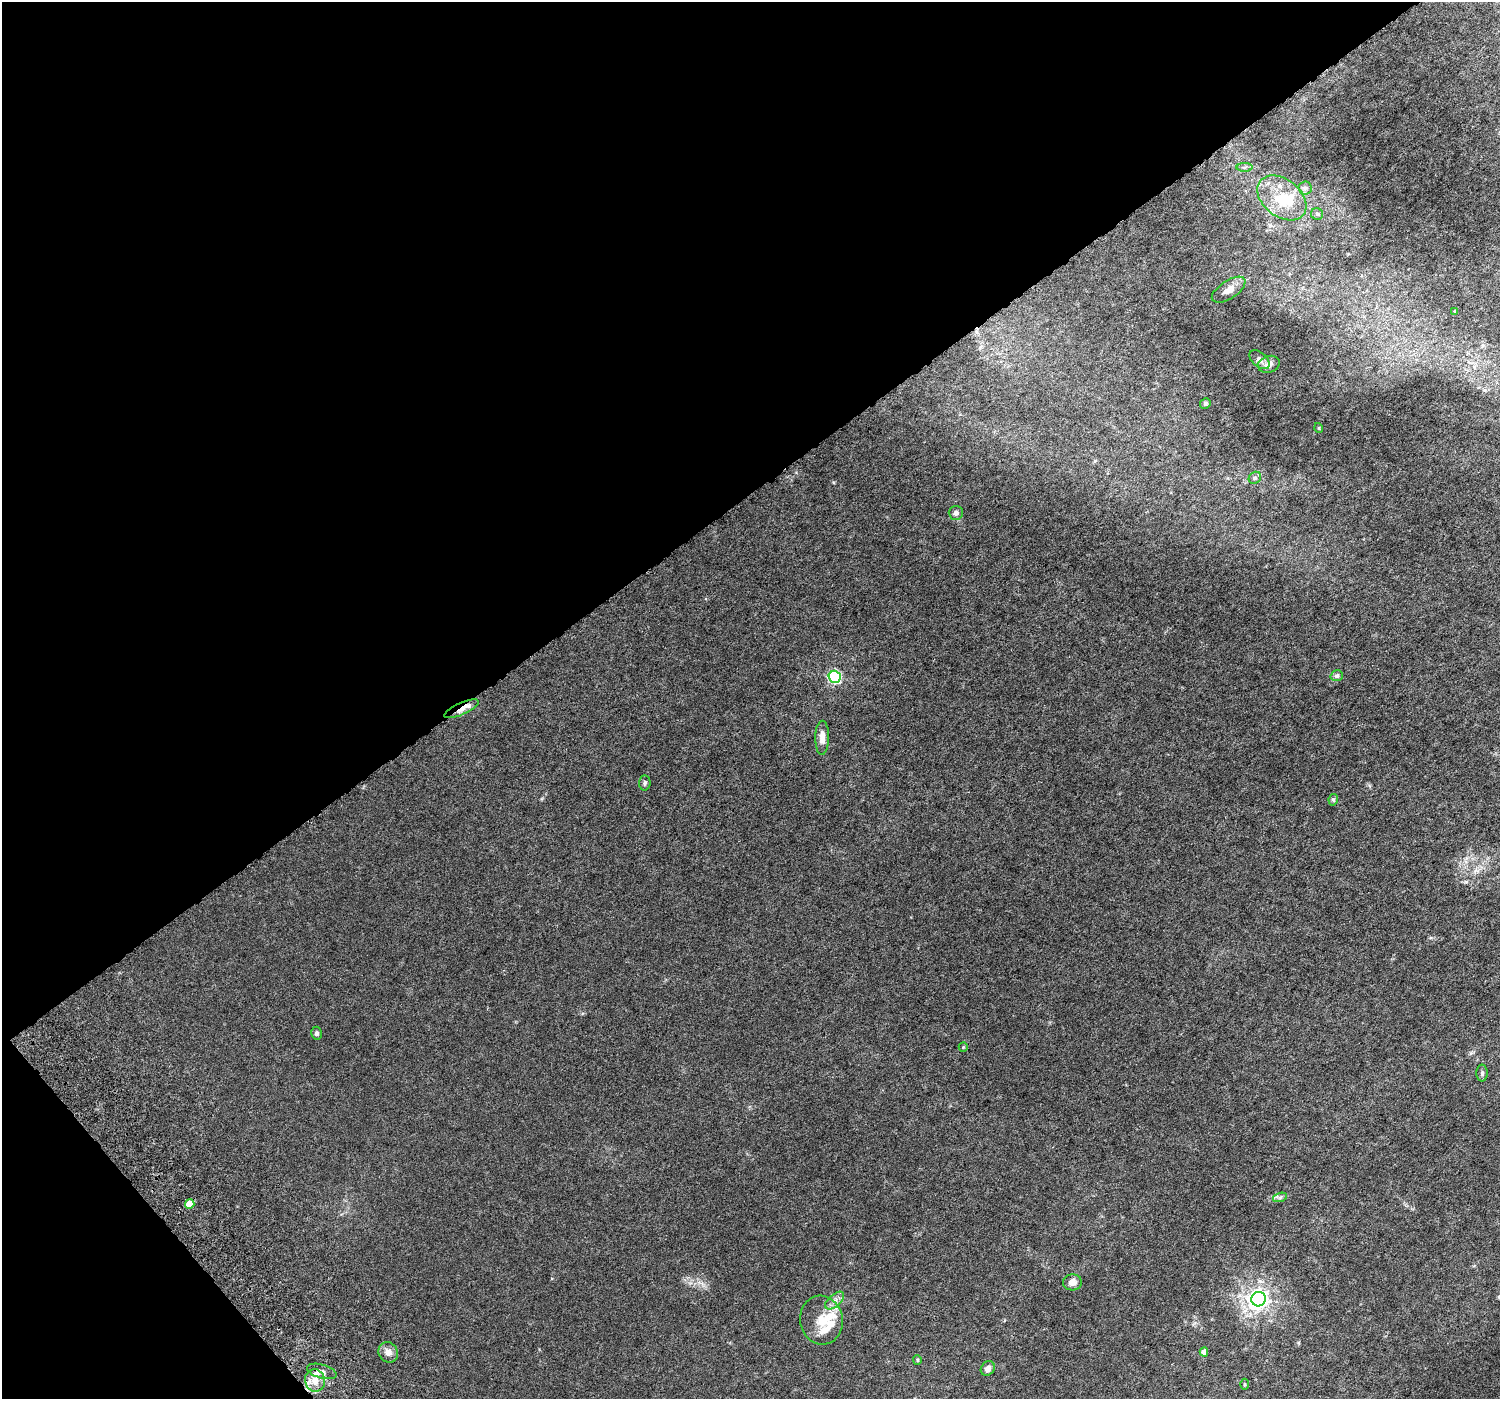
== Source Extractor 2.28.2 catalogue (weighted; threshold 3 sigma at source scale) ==
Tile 5 of 4 x 4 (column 1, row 2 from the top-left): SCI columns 98-1595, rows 3018-4414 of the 6193 x 6098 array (HDU 1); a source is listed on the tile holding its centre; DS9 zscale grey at full resolution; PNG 1502 x 1401 px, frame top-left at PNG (2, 2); each listed source drawn as its Kron ellipse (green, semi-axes under 4 px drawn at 4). Shown black and unused: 38% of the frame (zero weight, under 5 of 10 exposures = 6% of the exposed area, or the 3 px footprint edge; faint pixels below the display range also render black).
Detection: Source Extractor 2.28.2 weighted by HDU 2 'WHT'; one run over the whole footprint, this tile lists its part. Background 0.00148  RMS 8.0e-04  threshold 0.00325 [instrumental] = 3 sigma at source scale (4.09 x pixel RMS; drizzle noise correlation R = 1.36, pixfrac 0.8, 0.0396/0.0396 arcsec/px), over >= 5 px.
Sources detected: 40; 6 inside a brighter listed object's ellipse — not listed separately; the other 34 listed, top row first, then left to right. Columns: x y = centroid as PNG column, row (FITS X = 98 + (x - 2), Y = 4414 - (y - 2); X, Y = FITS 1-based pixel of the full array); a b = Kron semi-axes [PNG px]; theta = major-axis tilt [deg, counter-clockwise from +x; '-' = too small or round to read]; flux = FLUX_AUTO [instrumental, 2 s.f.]
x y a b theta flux
1245 167 8 4 1 0.14
1305 188 6 6 - 0.17
1282 198 27 18 -38 2.5
1317 214 6 5 - 0.12
1229 290 19 9 33 0.65
1455 311 3 3 - 0.075
1259 360 12 7 -42 0.28
1269 364 11 8 19 0.41
1205 403 5 5 - 0.16
1319 428 5 3 - 0.052
1255 478 7 5 42 0.15
956 513 7 7 - 0.27
1337 676 6 5 - 0.18
835 677 6 6 - 9
461 709 19 6 24 0.6
822 738 17 7 89 0.6
645 783 7 5 87 0.14
1333 800 6 4 78 0.13
317 1033 6 5 - 0.16
963 1047 5 4 - 0.072
1482 1073 8 5 90 0.15
1280 1197 7 4 19 0.15
190 1204 5 4 - 1.1
1072 1282 9 8 - 0.43
1259 1299 7 7 - 41
835 1301 11 6 41 0.35
821 1320 24 21 -79 1.5
388 1352 10 9 - 0.45
1204 1352 4 4 - 0.47
917 1360 5 4 - 0.086
988 1368 8 6 50 0.33
322 1371 15 7 -16 0.45
315 1380 11 10 - 0.91
1245 1384 5 3 - 0.065
Overlapping masked pixels (flux is a lower limit): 2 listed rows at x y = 461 709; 322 1371